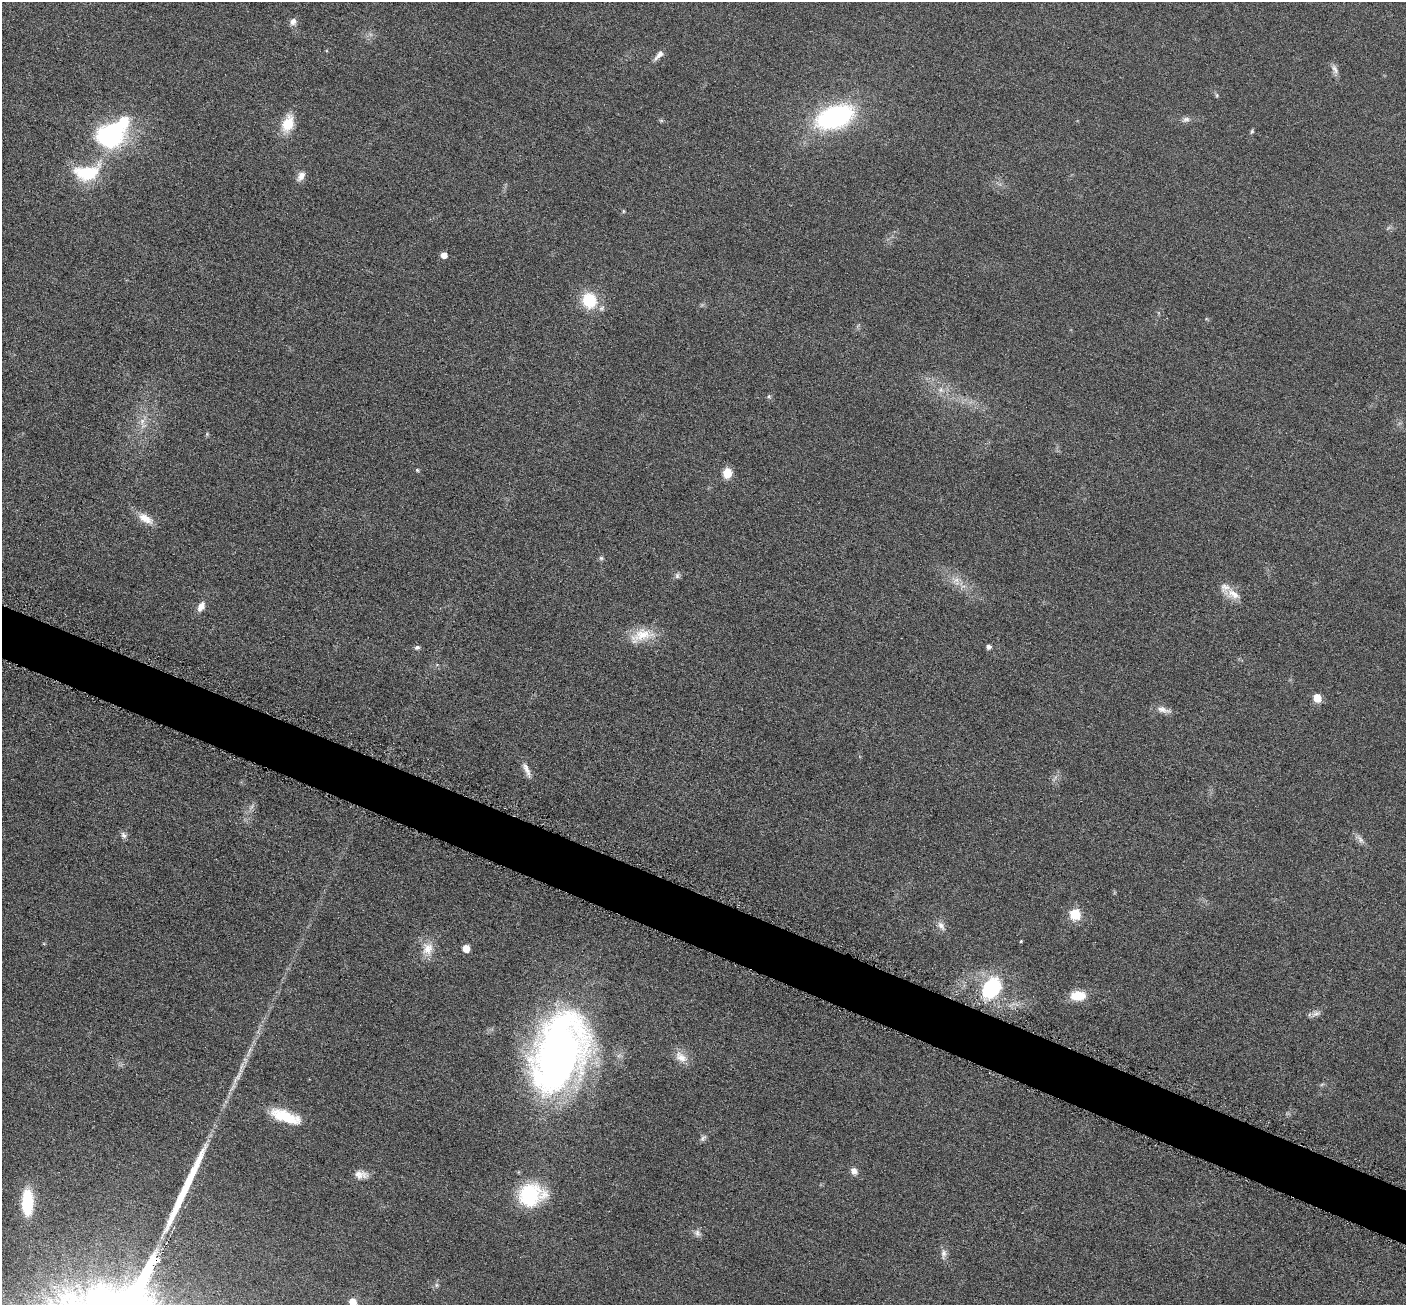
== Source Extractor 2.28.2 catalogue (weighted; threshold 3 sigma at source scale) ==
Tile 6 of 4 x 4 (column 2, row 2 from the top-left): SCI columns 1419-2822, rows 2759-4061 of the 5650 x 5662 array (HDU 1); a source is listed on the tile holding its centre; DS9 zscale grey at full resolution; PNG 1408 x 1307 px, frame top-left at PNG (2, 2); no overlay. Shown black and unused: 4% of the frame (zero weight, under 3 of 6 exposures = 2% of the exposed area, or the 3 px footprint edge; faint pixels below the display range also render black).
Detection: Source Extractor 2.28.2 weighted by HDU 2 'WHT'; one run over the whole footprint, this tile lists its part. Background 0.0814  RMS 0.0096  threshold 0.0393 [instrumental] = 3 sigma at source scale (4.09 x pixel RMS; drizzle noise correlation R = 1.36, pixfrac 0.8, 0.05/0.05 arcsec/px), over >= 5 px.
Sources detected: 61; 2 inside a brighter object's white glare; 1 long thin detection or spike segment (spike, bleed or trail) — not listed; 1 inside a brighter listed object's ellipse — not listed separately; the other 57 listed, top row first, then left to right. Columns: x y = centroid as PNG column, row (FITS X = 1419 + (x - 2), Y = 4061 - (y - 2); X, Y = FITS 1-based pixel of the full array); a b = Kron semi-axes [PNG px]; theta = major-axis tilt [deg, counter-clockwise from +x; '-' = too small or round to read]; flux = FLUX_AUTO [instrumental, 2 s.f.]
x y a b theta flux
293 21 9 8 - 4.6
659 55 16 6 49 5.2
1334 69 15 7 -68 4.4
1217 95 8 4 -82 1.4
835 117 32 18 20 160
1186 119 11 7 17 3.7
661 120 7 4 -1 1.2
288 124 17 11 69 25
1252 131 6 5 - 1.4
111 135 20 16 20 170
87 172 37 21 12 47
301 176 14 8 56 5.9
623 211 6 4 90 0.99
444 255 5 5 - 9.6
589 300 17 15 -70 35
941 390 9 8 - 4.9
769 396 6 5 - 1.6
142 421 10 7 75 5.6
207 434 6 4 49 1.2
417 470 4 4 - 1.2
727 473 10 8 85 13
145 518 23 11 -30 12
601 558 6 6 - 1.7
677 576 8 6 76 2.5
956 581 12 11 - 7.6
1233 594 21 12 -28 11
201 606 12 7 62 6.7
642 635 35 16 19 23
417 647 7 5 16 2.2
989 647 6 5 - 2.7
1317 698 5 5 - 29
1163 710 21 7 -15 6.2
527 770 23 6 -66 6.5
252 806 11 4 50 3.2
124 835 9 7 -57 3.2
1360 840 10 7 -51 4
1075 914 6 6 - 63
941 926 14 7 -57 5.3
1021 941 4 3 - 0.79
428 949 20 16 83 14
466 949 5 5 - 17
992 988 25 18 59 64
1078 995 17 10 2 19
1316 1014 12 7 23 4
559 1056 82 52 64 490
681 1057 20 12 -40 11
1322 1084 6 4 19 1.3
285 1116 37 13 -20 31
703 1138 10 6 46 2.8
854 1171 10 8 -45 4.9
361 1175 17 10 -5 7.6
531 1195 24 20 17 77
27 1202 27 11 90 37
697 1233 11 7 -57 3.8
944 1254 14 7 85 4.7
436 1285 6 5 - 1.9
352 1302 5 5 - 16
Isophote crosses this tile's border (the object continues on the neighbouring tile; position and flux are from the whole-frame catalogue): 1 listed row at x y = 352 1302